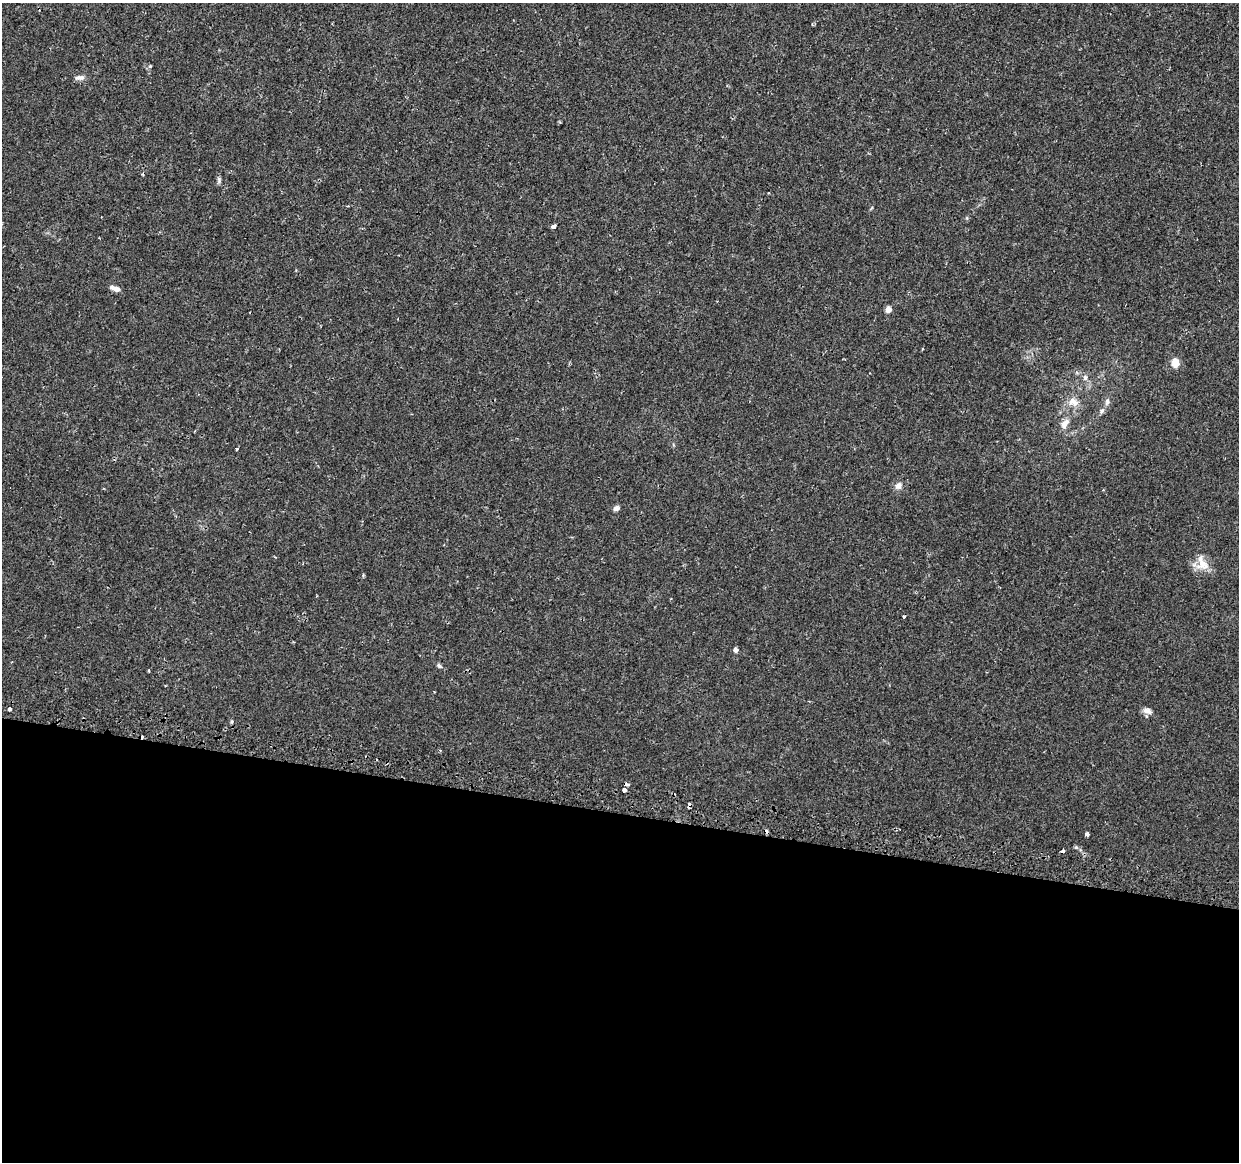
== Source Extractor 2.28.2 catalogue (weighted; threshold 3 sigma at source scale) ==
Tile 14 of 4 x 4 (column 2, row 4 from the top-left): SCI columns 1274-2510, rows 269-1428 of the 5030 x 5234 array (HDU 1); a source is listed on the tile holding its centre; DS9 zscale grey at full resolution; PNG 1241 x 1164 px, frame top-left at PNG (2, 3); no overlay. Shown black and unused: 30% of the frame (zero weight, under 2 of 3 exposures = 3% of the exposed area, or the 3 px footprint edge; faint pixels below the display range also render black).
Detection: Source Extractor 2.28.2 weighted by HDU 2 'WHT'; one run over the whole footprint, this tile lists its part. Background 0.00595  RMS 0.0021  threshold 0.00939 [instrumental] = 3 sigma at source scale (4.5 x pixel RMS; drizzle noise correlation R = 1.50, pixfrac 1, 0.0396/0.0396 arcsec/px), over >= 5 px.
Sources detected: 32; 3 cosmic-ray / hot-pixel residue — not listed; the other 29 listed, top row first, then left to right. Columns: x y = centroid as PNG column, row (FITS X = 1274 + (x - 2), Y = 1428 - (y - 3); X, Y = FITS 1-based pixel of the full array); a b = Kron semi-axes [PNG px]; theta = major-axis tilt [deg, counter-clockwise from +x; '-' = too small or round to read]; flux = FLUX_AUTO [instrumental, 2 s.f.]
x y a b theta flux
150 66 6 4 44 0.25
79 78 13 6 4 0.84
219 180 9 5 -88 0.49
348 206 3 3 - 0.16
553 226 4 3 - 2.1
115 288 13 5 -18 1.1
888 309 5 4 - 2
1175 363 5 4 - 5.8
1085 378 8 6 -89 0.63
1107 401 10 6 80 0.74
1073 402 15 11 -20 2
1102 411 9 5 60 0.54
1065 424 13 7 57 1.5
237 449 3 3 - 0.72
898 486 10 8 62 1
616 508 7 6 - 0.63
1203 564 19 16 5 2.9
363 575 4 4 - 0.23
904 616 3 3 - 0.34
735 650 4 4 - 0.99
439 666 8 5 -37 0.46
149 670 4 2 - 0.19
9 709 4 3 - 0.72
1147 711 13 7 -18 0.99
624 790 4 3 - 5
689 806 7 4 83 0.5
1087 834 4 3 - 1.5
1076 847 5 5 - 0.3
1062 851 4 3 - 1.3
Overlapping masked pixels (flux is a lower limit): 2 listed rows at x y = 689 806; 1062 851